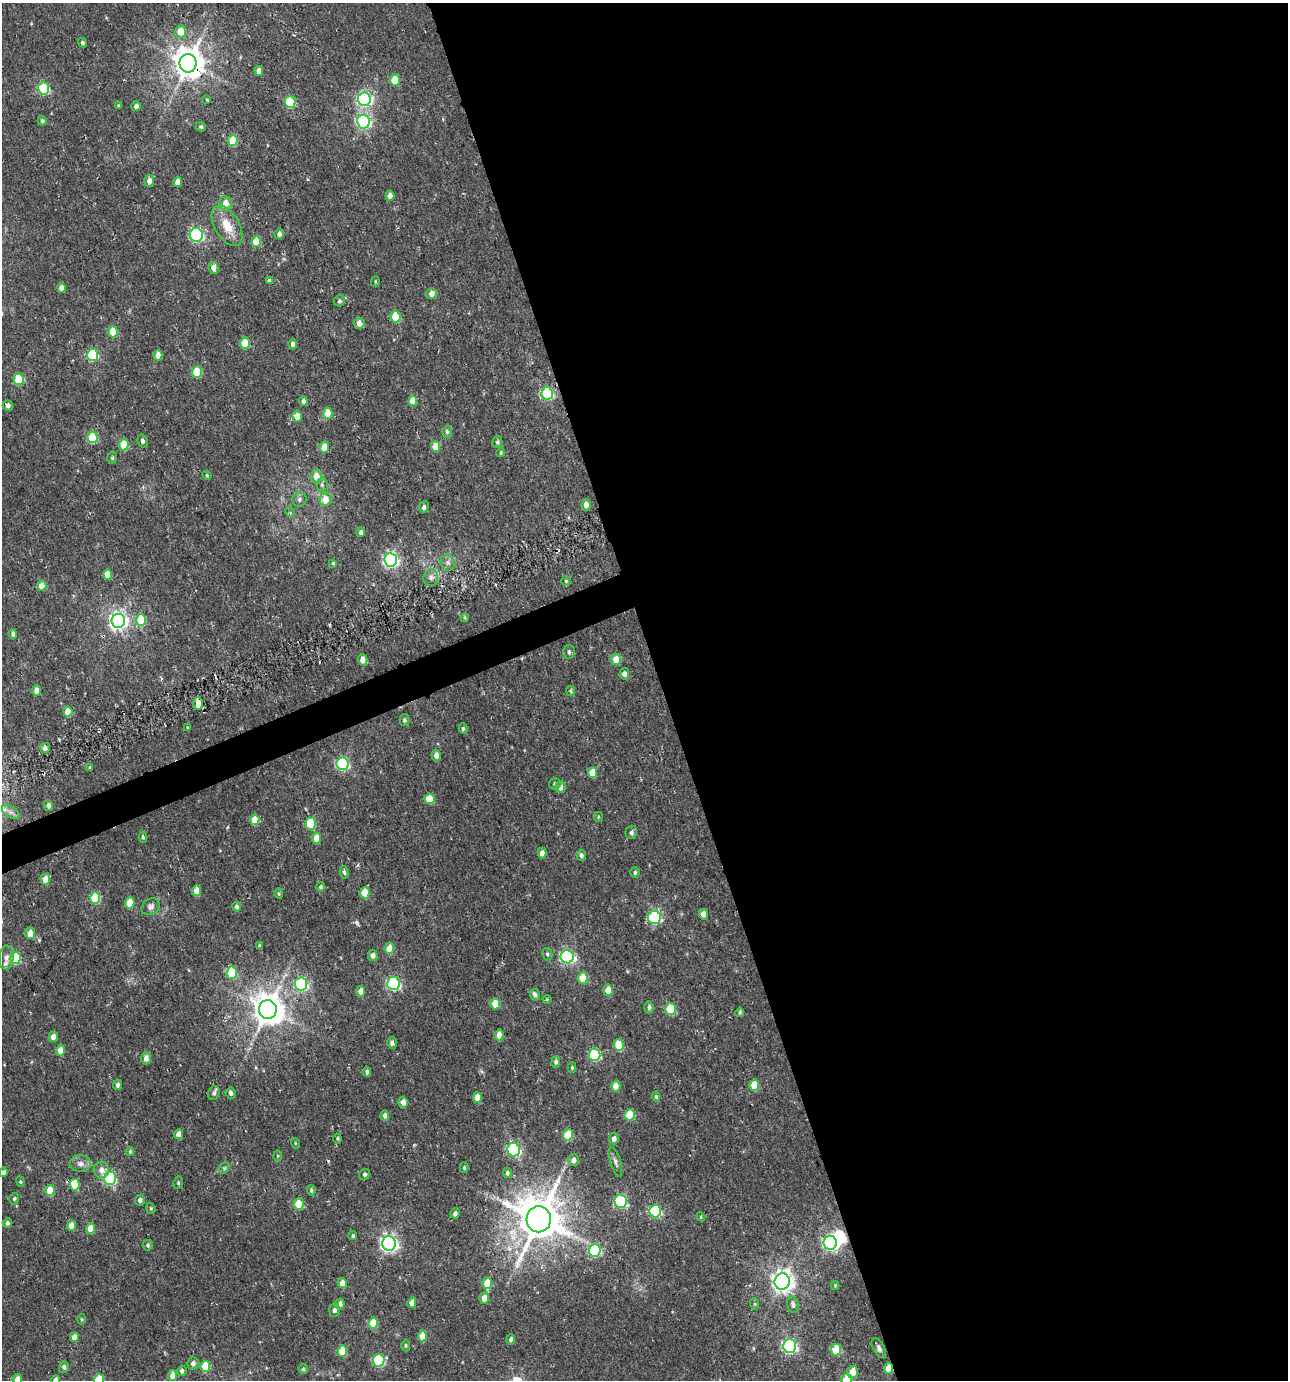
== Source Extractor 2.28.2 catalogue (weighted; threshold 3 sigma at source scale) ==
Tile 8 of 4 x 4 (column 4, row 2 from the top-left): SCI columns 3957-5242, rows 2760-4137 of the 5408 x 5588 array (HDU 1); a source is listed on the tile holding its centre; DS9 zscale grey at full resolution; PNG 1290 x 1382 px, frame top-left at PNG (2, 3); each listed source drawn as its Kron ellipse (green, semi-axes under 4 px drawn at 4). Shown black and unused: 50% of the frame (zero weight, under 2 of 3 exposures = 3% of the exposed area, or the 3 px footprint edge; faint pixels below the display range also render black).
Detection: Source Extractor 2.28.2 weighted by HDU 2 'WHT'; one run over the whole footprint, this tile lists its part. Background 0.014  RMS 0.0038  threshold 0.017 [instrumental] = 3 sigma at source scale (4.5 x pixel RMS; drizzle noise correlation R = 1.50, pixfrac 1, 0.0396/0.0396 arcsec/px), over >= 5 px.
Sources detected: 232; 1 inside a brighter object's white glare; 1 cosmic-ray / hot-pixel residue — neither listed nor drawn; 1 inside a brighter listed object's ellipse — not listed separately; the other 229 listed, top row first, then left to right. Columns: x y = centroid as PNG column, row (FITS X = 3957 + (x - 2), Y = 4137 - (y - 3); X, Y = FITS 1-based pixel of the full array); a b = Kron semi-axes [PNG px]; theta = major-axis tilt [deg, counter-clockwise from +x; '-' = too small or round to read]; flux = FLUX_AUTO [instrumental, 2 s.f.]
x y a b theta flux
181 31 6 5 - 5.8
83 43 5 4 - 0.69
188 63 9 8 - 620
259 71 5 4 - 3.2
395 80 5 5 - 11
44 88 6 5 - 35
207 99 4 2 - 0.53
364 99 7 6 - 78
290 102 6 5 - 23
118 106 4 3 - 0.36
136 106 5 4 - 1
42 121 4 4 - 0.84
363 122 7 6 - 70
201 127 5 4 - 0.6
233 140 5 5 - 9.7
149 181 6 5 - 2.2
177 182 5 4 - 2.3
390 196 5 4 - 2
225 203 7 6 - 3.5
227 226 22 12 -60 7.3
279 234 5 4 - 1.5
196 235 7 6 - 52
256 241 5 4 - 8.7
214 268 6 5 - 2.5
269 280 3 3 - 3.2
375 281 5 3 - 0.44
61 288 5 4 - 2.8
431 294 5 5 - 2.4
339 301 6 5 - 0.76
396 317 6 5 - 15
359 323 5 5 - 2.4
113 332 5 4 - 10
245 343 6 5 - 10
293 344 5 4 - 1.1
93 355 6 5 - 30
158 355 5 4 - 3.2
197 372 6 5 - 16
19 379 6 5 - 16
547 393 6 5 - 37
303 401 5 4 - 1.4
413 401 5 4 - 5.1
8 405 5 5 - 1.3
328 413 5 4 - 7.3
297 417 5 5 - 5.1
447 432 6 4 -88 0.78
93 437 6 5 - 18
142 441 6 5 - 1
497 442 5 5 - 0.74
124 445 5 5 - 10
436 446 5 4 - 7
324 447 5 5 - 5.2
501 453 4 4 - 0.49
112 458 6 5 - 0.6
207 475 5 4 - 0.45
316 476 6 5 - 5
322 485 7 5 -88 0.82
299 499 7 7 - 1.1
325 499 7 6 - 4.8
586 505 6 5 - 2.5
424 507 6 4 65 1.1
290 512 5 4 - 0.68
361 532 5 4 - 1.2
391 560 7 6 - 97
333 563 4 3 - 0.56
448 563 8 7 - 1.3
108 575 5 4 - 5.5
431 578 8 7 - 1.5
566 581 5 5 - 0.49
42 586 5 4 - 5
465 617 4 3 - 0.47
141 620 6 5 - 11
118 621 7 7 - 170
13 634 5 4 - 1.1
569 652 7 6 - 0.93
616 659 5 5 - 4.6
363 660 5 4 - 3.4
624 674 5 5 - 1.7
37 691 5 4 - 3
570 691 5 4 - 0.56
198 703 6 4 89 4.5
68 712 5 4 - 6.4
404 720 5 5 - 0.7
187 727 4 3 - 0.29
463 729 5 4 - 0.7
45 748 5 5 - 1.8
436 755 5 4 - 2.2
342 764 6 6 - 51
90 768 4 3 - 0.51
593 772 5 4 - 6.3
555 784 5 5 - 0.71
560 787 6 5 - 2.3
429 799 5 5 - 7.7
48 805 5 4 - 1.4
11 812 10 5 -33 1.4
598 817 5 4 - 0.44
255 820 5 4 - 6.8
311 824 6 5 - 19
631 832 6 5 - 0.91
143 837 5 3 - 0.61
316 838 5 4 - 5.2
542 853 5 4 - 2.2
581 855 5 5 - 1.1
344 872 6 4 -78 0.63
635 872 5 4 - 0.73
45 879 5 4 - 4.1
320 887 4 4 - 0.64
196 891 5 4 - 5.3
279 893 5 4 - 0.48
365 893 5 5 - 11
95 898 5 5 - 17
130 903 5 4 - 9.7
151 907 10 7 36 1.4
237 907 5 4 - 0.85
703 914 5 4 - 2.5
654 918 6 6 - 35
30 933 6 5 - 3.5
259 946 3 3 - 0.57
389 948 5 4 - 5.7
547 954 6 5 - 0.7
373 955 5 5 - 1.7
6 957 12 7 84 1.7
567 957 6 6 - 74
16 958 6 5 - 24
232 973 6 5 - 25
583 978 5 4 - 9.3
393 983 6 6 - 58
301 984 6 6 - 53
608 990 6 5 - 4.4
361 991 5 4 - 3
535 995 6 5 - 1.2
547 999 4 4 - 0.39
495 1004 5 4 - 7.1
649 1007 6 5 - 1.1
268 1009 9 9 - 650
670 1009 6 5 - 17
740 1012 5 4 - 0.59
499 1035 5 4 - 5.2
53 1037 5 4 - 2.7
392 1043 5 4 - 1.2
619 1045 6 5 - 12
60 1050 5 4 - 4.9
595 1055 6 6 - 37
146 1058 6 5 - 2.3
556 1062 6 4 80 1.1
572 1067 5 4 - 0.51
367 1072 5 4 - 1.1
118 1085 5 4 - 1
754 1085 6 5 - 11
616 1086 5 4 - 3.2
214 1093 7 5 69 1.1
231 1093 5 5 - 1.3
477 1097 5 4 - 3.4
656 1097 5 4 - 0.63
403 1102 5 4 - 2.6
630 1115 6 5 - 13
385 1116 5 4 - 1.4
179 1134 5 4 - 2.9
568 1135 6 5 - 11
337 1138 5 4 - 0.46
614 1139 6 5 - 1.6
295 1143 5 3 - 0.35
514 1150 7 6 - 55
130 1152 4 3 - 0.44
278 1156 5 3 - 0.4
574 1160 6 5 - 1.7
615 1162 15 5 -73 1.4
80 1164 11 8 -3 2
224 1168 6 4 46 0.65
464 1168 5 4 - 0.61
101 1170 8 7 - 2.6
4 1172 5 4 - 1
507 1173 5 4 - 0.85
364 1174 6 5 - 0.95
110 1178 6 6 - 52
20 1182 5 4 - 0.56
178 1183 6 5 - 0.66
75 1185 6 5 - 7.7
50 1190 5 4 - 9.1
311 1190 5 4 - 0.62
14 1199 6 4 74 0.75
140 1200 5 5 - 1.3
621 1201 6 6 - 41
299 1204 5 5 - 11
151 1208 6 4 -69 0.52
655 1211 6 6 - 34
455 1213 5 4 - 0.89
701 1217 5 3 - 0.34
539 1219 13 12 - 1500
7 1223 5 4 - 0.83
71 1226 5 4 - 5.2
90 1229 5 4 - 4.5
353 1236 4 4 - 0.61
389 1243 7 7 - 140
830 1243 7 6 - 84
148 1245 5 5 - 0.8
595 1251 6 6 - 32
782 1281 8 7 - 260
342 1283 5 4 - 4.1
487 1283 5 4 - 8.2
835 1285 4 4 - 0.41
484 1298 5 5 - 3.2
412 1303 5 4 - 2.5
340 1304 5 4 - 1.6
755 1304 6 3 -71 0.4
793 1305 8 5 -76 1.1
335 1310 7 5 84 1.4
82 1319 5 3 - 0.36
373 1323 5 4 - 8
422 1336 5 4 - 5.7
74 1337 5 4 - 3.2
511 1339 5 4 - 0.85
406 1346 6 4 90 0.55
790 1346 7 6 - 80
879 1348 11 5 -61 1.3
836 1350 6 5 - 13
342 1351 5 5 - 11
379 1360 6 6 - 32
193 1363 6 5 - 1.5
205 1366 5 5 - 11
64 1367 5 5 - 1
888 1368 5 4 - 5.8
303 1369 5 5 - 0.44
182 1371 5 5 - 1.1
853 1372 6 5 - 5.4
172 1376 5 4 - 2.6
17 1379 5 5 - 3.3
56 1380 5 4 - 2.3
99 1380 5 5 - 13
847 1380 6 5 - 17
Overlapping masked pixels (flux is a lower limit): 2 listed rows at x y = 188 63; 888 1368
Isophote crosses this tile's border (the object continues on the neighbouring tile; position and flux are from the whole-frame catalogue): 4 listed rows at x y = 17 1379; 56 1380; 99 1380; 847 1380